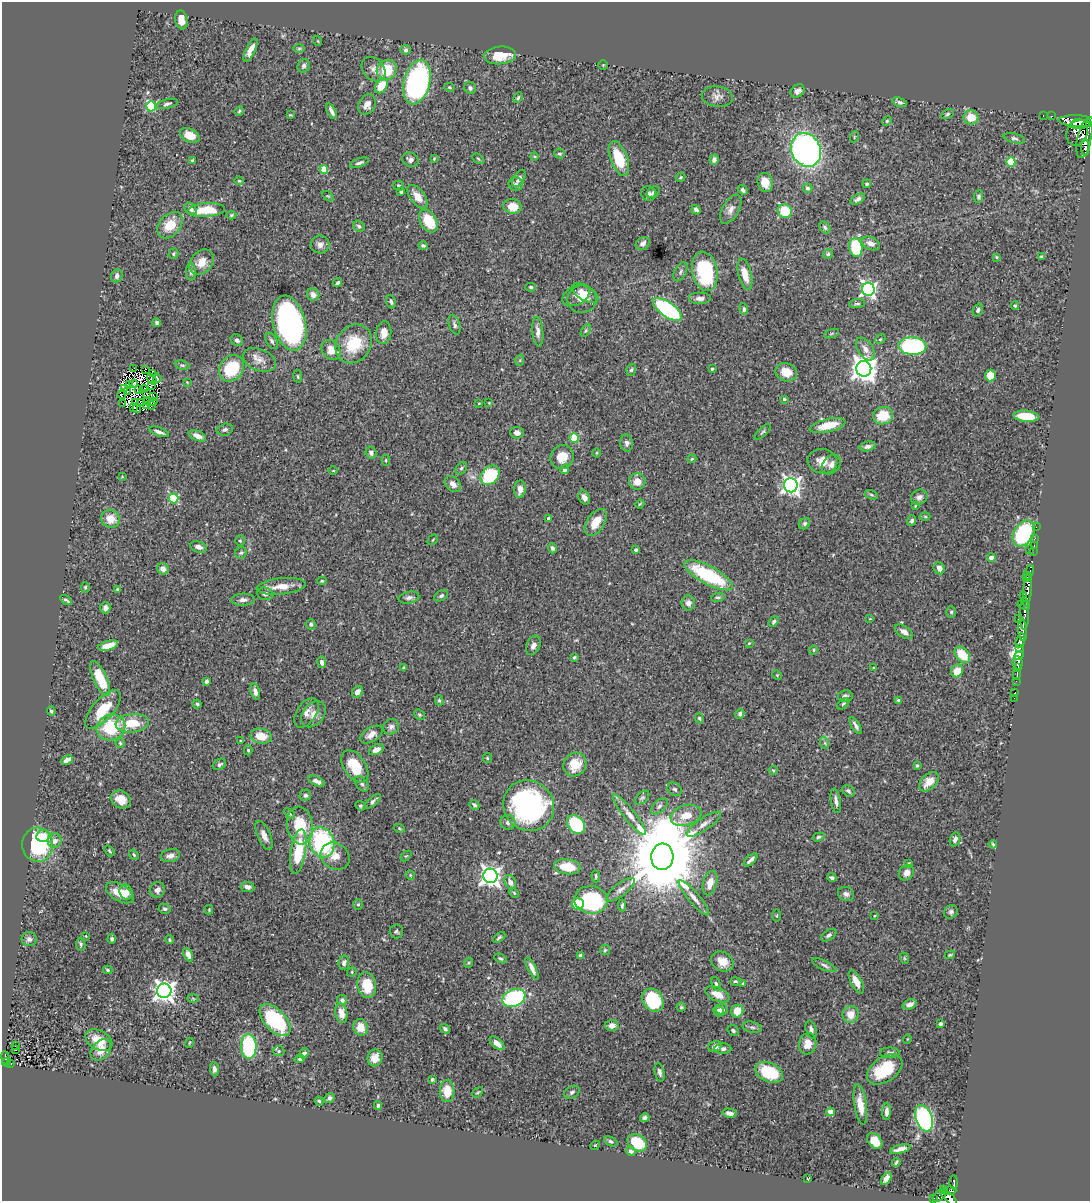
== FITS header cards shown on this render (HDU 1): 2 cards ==
NAXIS1  =                 1088
NAXIS2  =                 1199

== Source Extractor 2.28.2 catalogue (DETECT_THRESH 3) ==
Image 1088 x 1199 px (HDU 1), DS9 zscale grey, 1 PNG px = 1 image px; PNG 1092 x 1203 px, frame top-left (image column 1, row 1199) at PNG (2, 2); each listed source drawn as its Kron ellipse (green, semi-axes under 4 px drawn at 4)
Background 0.702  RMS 0.025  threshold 0.0756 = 3 sigma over >= 5 px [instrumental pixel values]
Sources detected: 462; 9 with non-positive FLUX_AUTO (blend fragments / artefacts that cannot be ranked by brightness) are neither listed nor drawn; the other 453 listed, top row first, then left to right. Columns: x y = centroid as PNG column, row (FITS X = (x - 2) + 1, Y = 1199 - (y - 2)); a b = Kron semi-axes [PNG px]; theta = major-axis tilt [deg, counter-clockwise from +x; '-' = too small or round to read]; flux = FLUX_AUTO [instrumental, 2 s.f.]
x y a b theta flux
181 20 9 6 -80 15
318 41 5 3 - 1.4
299 48 6 4 1 2.2
250 50 13 5 66 15
406 50 5 5 - 3.6
500 55 16 9 4 35
603 65 4 4 - 1.7
304 66 7 6 - 4.4
373 69 13 10 -50 11
387 70 10 9 - 53
417 82 22 13 76 410
381 86 8 5 56 37
449 87 5 4 - 2.1
470 88 6 5 - 4.7
797 91 7 6 - 7.5
717 97 16 10 -8 11
518 98 5 3 - 2.5
900 102 8 4 -17 4.1
167 104 11 4 13 4.2
367 105 11 8 58 14
151 106 5 5 - 120
239 111 5 3 - 1.9
331 111 8 3 -64 6.5
947 114 7 4 28 2.8
290 115 4 2 - 1.8
1043 116 3 2 - 16
1052 116 2 2 - 6
971 117 7 7 - 30
887 121 5 4 - 1.9
1078 121 19 5 -2 3100
1080 125 9 4 5 1700
1077 132 14 10 72 1800
190 135 10 6 -25 24
854 137 5 3 - 1.7
1014 138 11 4 -13 4.2
1084 138 20 7 78 2800
1085 147 8 3 87 480
806 150 17 14 -65 580
559 154 5 5 - 2.9
534 156 4 3 - 1.5
619 158 18 8 -69 59
434 159 4 3 - 1.7
478 159 6 4 -32 2.3
192 160 3 3 - 1.7
410 160 8 7 - 8.2
714 160 5 4 - 6.9
1011 162 5 4 - 74
359 163 10 4 21 4.4
324 170 4 4 - 53
681 177 5 4 - 1.8
519 178 9 5 58 6.5
239 181 4 4 - 1.8
765 182 10 7 -76 21
516 184 7 6 - 4.5
867 184 4 4 - 3
398 186 5 5 - 2.5
808 188 5 4 - 3.9
743 190 5 4 - 4.4
401 191 4 3 - 3.3
653 192 7 5 35 3.4
648 193 7 7 - 5
328 196 6 3 -35 1.7
417 197 14 7 -53 19
978 197 6 4 80 3.2
858 199 8 4 29 5.2
512 206 9 7 -8 26
191 209 7 5 -49 7.4
731 209 16 8 60 11
206 210 19 7 4 52
696 210 5 4 - 5.5
785 211 7 7 - 52
231 215 5 4 - 2.3
428 221 12 8 -58 45
170 225 15 10 49 35
359 226 6 5 - 3.4
825 227 7 4 -52 3.2
643 243 7 6 - 8.8
871 243 10 6 -22 11
320 245 9 9 - 9
423 246 4 4 - 3.1
856 247 9 6 -82 100
173 254 5 4 - 2.4
828 254 5 5 - 3
996 257 4 3 - 1.6
1042 257 4 3 - 2.9
202 262 14 10 49 21
705 271 20 12 -79 140
191 272 8 5 -89 4.2
680 272 10 6 62 4.8
745 274 16 6 -75 23
117 276 7 5 68 5.4
337 283 5 3 - 3.6
531 287 5 4 - 2.7
868 289 6 6 - 440
585 293 15 7 -32 15
313 295 6 6 - 10
576 296 15 9 28 9.8
700 298 11 6 0 8.2
582 299 14 13 - 20
391 302 7 4 -71 3.9
857 304 8 4 5 3.2
1015 306 4 3 - 2.8
667 309 17 7 -35 240
744 309 6 4 -81 3.6
978 310 7 5 69 4.1
157 323 4 3 - 3.7
289 323 28 16 -76 570
454 325 10 5 -71 5.6
586 330 7 4 59 2.7
538 332 15 5 -85 9.1
384 333 11 7 85 15
832 333 8 3 19 2.8
880 339 5 4 - 2
237 340 7 5 -37 4.6
272 341 9 5 -60 4.5
354 344 20 17 55 65
912 346 14 9 -3 240
865 349 13 7 -55 12
331 350 11 8 -53 20
259 360 17 11 -22 16
520 360 6 3 72 1.7
182 365 7 4 -16 2.7
133 368 4 2 - 0.36
232 368 14 11 51 72
146 369 4 2 - 3.4
712 369 3 3 - 2.3
864 369 8 7 - 1900
631 370 6 4 70 3
786 372 11 9 -20 23
153 374 2 2 - 2.2
990 375 6 5 - 33
298 376 6 3 -81 2
157 378 4 2 - 0.22
152 379 6 3 -55 3.3
187 382 4 3 - 1.2
130 384 4 3 - 2.9
134 384 4 3 - 1.1
152 385 4 2 - 0.5
125 388 3 2 - 2.7
144 389 4 2 - 2.7
139 390 4 2 - 3.6
128 392 3 2 - 1.3
122 394 5 2 - 1.7
147 394 3 2 - 0.99
153 397 3 3 - 1.7
784 399 4 3 - 2.1
148 401 3 3 - 1.8
136 402 4 2 - 0.98
153 402 4 2 - 0.71
123 403 2 2 - 0.6
141 403 3 2 - 0.37
479 403 4 3 - 1.3
489 403 3 2 - 1.1
151 405 4 2 - 0.84
146 406 4 3 - 1.8
133 408 3 2 - 1.5
137 409 4 2 - 1.2
883 416 10 8 17 46
1026 416 12 5 -6 48
828 426 18 6 13 35
225 430 8 6 14 4.6
159 432 10 3 -19 6
763 432 10 4 45 2.9
517 433 6 6 - 7.2
197 436 9 5 -22 11
574 438 4 4 - 79
627 443 8 6 -82 6
868 446 8 4 12 7
371 453 6 5 - 5.7
597 453 4 3 - 1.7
562 457 12 11 - 27
692 459 4 3 - 1.7
386 460 5 3 - 1.7
822 461 15 12 -9 21
831 464 11 8 49 8.9
461 468 7 5 51 3.3
565 469 5 4 - 9.5
333 471 5 3 - 1.4
490 475 11 8 46 100
122 477 4 2 - 1.1
637 482 8 8 - 15
453 484 9 6 -46 11
791 485 7 7 - 790
520 489 8 5 86 12
871 495 7 4 -20 2.9
584 497 7 5 -65 7.7
919 497 8 7 - 7.4
174 498 5 5 - 110
640 504 4 3 - 1.9
915 506 4 3 - 1.6
925 516 5 3 - 1.8
111 519 10 8 -30 23
549 519 3 3 - 6
912 521 5 4 - 4.1
596 522 15 8 56 26
805 524 6 5 - 4
1036 527 2 2 - 13
1024 533 14 9 58 200
1034 539 3 2 - 24
433 540 6 2 45 1.4
240 541 5 4 - 2.6
1034 546 3 2 - 27
199 547 8 5 -18 8.8
552 548 5 4 - 4.6
636 550 4 3 - 3.3
1030 550 3 2 - 10
1033 551 3 2 - 12
241 553 6 5 - 3
991 557 4 4 - 12
939 568 6 5 - 12
163 569 6 5 - 12
1029 572 7 4 69 550
708 575 27 9 -28 140
1027 577 3 2 - 53
322 581 4 4 - 1.9
281 586 24 8 6 24
85 587 5 4 - 2.4
118 590 4 3 - 3.1
1027 590 17 4 84 670
265 594 8 6 -8 8.1
441 596 7 5 32 3.7
1023 596 3 2 - 150
718 597 7 4 8 3.3
409 598 10 6 11 6
66 600 6 3 -34 3
243 600 12 6 2 7.8
688 603 7 7 - 7.1
1024 605 6 3 -18 310
105 608 6 5 - 6.9
951 612 6 5 - 2.7
1024 613 16 4 90 620
870 619 4 3 - 1.3
1018 619 2 2 - 3.5
774 622 6 4 56 3.4
311 624 5 4 - 3.1
1022 630 11 4 -85 350
904 632 10 5 -33 9.7
1020 641 7 4 76 1700
749 643 4 3 - 1.6
533 645 10 6 66 7.5
108 646 10 4 14 20
1019 648 3 3 - 120
813 650 4 4 - 2
962 655 9 6 -49 44
1019 655 5 3 - 680
574 657 3 3 - 2.2
322 662 6 4 -81 5
1018 663 6 5 - 800
1018 667 3 3 - 340
403 668 4 3 - 2.6
874 668 4 3 - 3.3
957 671 7 6 - 27
777 675 5 4 - 2
1017 675 5 3 - 200
100 678 19 6 -66 64
206 681 4 3 - 3.8
1016 681 2 2 - 10
255 692 8 4 -77 7.4
357 692 6 5 - 8.9
1015 693 3 3 - 33
845 696 7 6 - 4.6
1014 698 2 2 - 9.6
439 700 5 4 - 2.7
899 701 4 4 - 7
197 704 4 4 - 2.7
843 704 7 4 41 2.6
103 710 24 10 49 52
51 711 5 3 - 2.7
306 713 17 9 56 11
314 714 14 10 50 15
740 714 5 4 - 4.2
419 715 6 4 -44 2.3
699 718 5 4 - 2.4
132 723 17 9 5 43
856 726 9 3 -60 5.4
111 727 15 12 22 87
391 727 8 7 - 6.1
371 735 13 7 30 11
261 736 11 7 -11 29
240 741 4 3 - 1.7
120 743 4 4 - 1.9
825 743 6 4 -72 2.7
248 750 5 4 - 2.1
376 750 8 5 22 10
487 758 5 4 - 2.1
67 760 6 4 26 6.3
219 764 7 5 32 3.8
575 764 12 11 - 33
355 766 18 11 -56 48
917 766 4 3 - 2.5
773 770 4 4 - 1.9
317 781 9 4 -25 8.2
929 782 12 7 45 20
362 784 9 5 -51 4.3
675 789 8 6 -36 3.8
848 791 7 5 -39 3.9
305 795 6 5 - 3.7
642 798 8 5 42 3.5
121 799 10 8 -29 21
373 801 10 4 42 5.3
836 801 12 5 -79 8.8
474 805 5 4 - 3.4
360 806 5 4 - 2.5
529 806 26 24 -41 360
659 806 10 5 45 5.5
289 813 6 4 -43 2.5
629 815 25 5 -52 15
686 815 16 10 16 27
508 822 8 7 - 6.2
704 824 20 6 34 12
300 825 19 13 -82 60
576 825 10 8 -48 140
399 828 5 4 - 1.9
264 835 15 6 -67 12
43 836 7 6 - 13
818 837 6 4 19 2.9
955 839 7 5 67 5.9
55 841 7 7 - 10
322 842 15 12 -71 210
993 844 4 2 - 2.3
38 845 17 15 -86 140
109 851 6 4 -52 2
298 852 23 7 81 70
134 855 5 4 - 2.5
170 856 10 6 12 8.5
335 856 15 13 -31 18
406 856 6 4 42 1.8
662 857 13 11 85 28000
751 860 8 3 42 6.3
909 864 4 4 - 2.5
567 867 13 7 -8 46
906 873 8 7 - 9.8
410 875 5 4 - 1.6
490 876 7 7 - 980
596 876 6 3 -86 2.1
832 877 5 3 - 3.6
510 882 7 5 -66 10
710 883 12 7 74 18
247 887 7 5 -7 8.3
157 890 8 7 - 8.3
620 890 17 6 38 10
126 892 7 6 - 12
120 893 15 8 -31 30
514 893 5 4 - 2.2
846 894 8 7 - 5.8
694 898 22 5 -50 13
591 900 16 13 -7 160
358 904 5 5 - 2.4
578 904 6 6 - 37
622 905 6 3 88 2.6
165 909 6 5 - 4.7
209 910 5 4 - 1.8
951 912 7 6 - 4.5
777 915 6 3 89 1.7
874 916 4 3 - 1.3
396 931 7 6 - 3.6
829 935 8 5 34 4.7
86 936 4 3 - 1.3
499 937 7 3 35 3
29 939 7 7 - 5.3
112 939 5 4 - 3.3
169 940 4 3 - 2.4
81 944 6 4 -79 3
605 950 5 5 - 2.4
188 955 7 4 -63 8
950 955 5 3 - 2.1
580 956 4 3 - 4.3
500 958 6 4 -26 2.8
904 958 6 3 -71 1.9
722 961 12 9 -30 17
344 963 7 5 81 6
468 963 5 3 - 1.7
824 965 13 4 -25 5.4
532 968 12 4 -65 9.5
108 970 4 3 - 2.8
352 972 5 4 - 2.3
735 981 5 3 - 2.3
856 982 13 5 -61 15
743 983 3 3 - 1.8
716 984 7 4 -74 3.3
367 985 13 9 -79 42
164 991 7 7 - 1100
717 994 13 6 -25 22
193 998 6 4 -2 2
514 998 12 8 23 180
342 1000 5 5 - 4.9
653 1000 12 9 -53 120
910 1004 7 5 22 8.7
681 1007 4 4 - 2.1
722 1009 5 5 - 7.3
718 1011 5 5 - 8.7
737 1011 6 6 - 26
341 1013 10 6 -77 15
851 1014 8 8 - 20
275 1020 19 10 -47 140
941 1024 4 3 - 3
612 1025 7 5 3 11
361 1027 8 7 - 22
752 1027 9 5 -13 4.5
445 1029 5 4 - 3.3
811 1030 9 5 -74 6.1
733 1031 6 5 - 3.4
907 1039 5 3 - 1.3
99 1040 14 9 -27 32
189 1043 5 3 - 1.4
497 1043 9 4 -41 13
808 1044 11 8 76 19
15 1045 3 2 - 3.5
249 1046 12 8 -88 130
715 1046 7 5 20 8
723 1049 8 5 0 4.8
16 1050 3 2 - 2.2
101 1050 12 8 51 18
279 1051 6 5 - 2.7
304 1053 5 4 - 4.4
890 1053 10 5 0 4.4
5 1058 7 3 -81 51
375 1058 8 7 - 16
300 1059 5 4 - 3.5
6 1062 4 3 - 55
11 1063 3 3 - 11
214 1069 7 4 -89 5.9
885 1069 20 12 35 73
660 1072 9 4 -77 5
769 1072 14 9 -24 67
432 1079 3 3 - 2.8
447 1091 11 7 -89 28
478 1092 6 3 43 1.9
572 1092 8 6 29 4.1
330 1098 5 4 - 5.7
319 1101 4 4 - 2
378 1105 4 3 - 2.7
860 1105 20 6 -82 25
887 1111 8 4 87 7.6
830 1112 4 4 - 23
729 1113 7 4 -9 7.1
645 1118 5 4 - 3.9
924 1118 14 8 -71 290
611 1141 7 4 -26 3.9
875 1141 9 6 -49 29
637 1143 10 7 -36 70
595 1145 5 4 - 2
900 1149 10 4 14 8.9
631 1151 5 4 - 3.8
896 1162 4 2 - 2.8
886 1178 7 4 58 7
808 1179 3 2 - 0.92
954 1182 7 3 -90 85
943 1190 3 2 - 24
949 1191 7 3 2 120
939 1196 7 4 35 55
934 1198 3 2 - 21
949 1198 10 4 -43 640
At the frame edge (FLAGS 8, measured only in part): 1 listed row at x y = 949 1198
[9 non-positive-flux detections neither listed nor drawn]